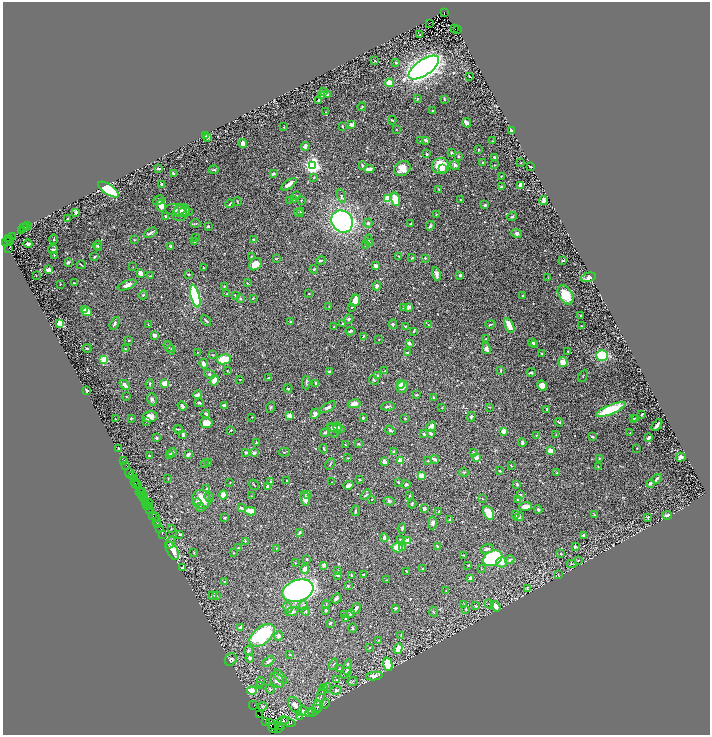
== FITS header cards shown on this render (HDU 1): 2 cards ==
NAXIS1  =                 1415
NAXIS2  =                 1466

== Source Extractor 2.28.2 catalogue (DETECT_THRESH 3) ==
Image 1415 x 1466 px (HDU 1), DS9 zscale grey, zoomed out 1/2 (1 PNG px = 2 x 2 image px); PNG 712 x 737 px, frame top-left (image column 2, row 1466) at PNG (3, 2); each listed source drawn as its Kron ellipse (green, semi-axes under 4 px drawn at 4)
Background 3.13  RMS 0.025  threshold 0.0739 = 3 sigma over >= 5 px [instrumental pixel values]
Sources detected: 699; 41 cannot appear on this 1/2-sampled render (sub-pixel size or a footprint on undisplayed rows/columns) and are neither listed nor drawn; of the other 658, the 500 brightest by FLUX_AUTO listed and drawn (158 fainter detections omitted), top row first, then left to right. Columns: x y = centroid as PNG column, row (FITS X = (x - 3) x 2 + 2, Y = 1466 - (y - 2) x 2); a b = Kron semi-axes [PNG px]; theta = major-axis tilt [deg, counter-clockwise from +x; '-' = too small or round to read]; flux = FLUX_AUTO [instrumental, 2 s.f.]
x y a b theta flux
445 13 3 3 - 880
429 23 2 1 - 81
455 28 3 1 - 200
457 29 2 1 - 480
420 34 2 2 - 4
375 61 2 2 - 3.3
396 63 2 2 - 13
424 68 17 8 34 4700
469 76 2 2 - 3.6
390 83 4 4 - 87
323 92 4 3 - 5.4
328 94 4 2 - 3.7
322 96 3 3 - 4.9
417 98 3 2 - 6.3
444 99 4 3 - 4.6
319 100 3 2 - 12
362 107 4 2 - 6.2
432 111 2 2 - 4.9
325 112 3 2 - 3.5
392 120 4 2 - 4.6
466 123 5 3 - 25
351 125 3 3 - 29
342 126 3 2 - 4.4
284 127 3 3 - 2.6
396 129 3 3 - 2.9
511 130 3 2 - 8.5
205 136 2 2 - 3.1
208 137 3 2 - 6.5
421 140 3 2 - 3.8
426 140 4 3 - 12
492 141 3 2 - 2.6
243 143 4 4 - 30
305 146 5 3 - 14
479 149 3 3 - 3.2
451 153 3 2 - 7.2
427 154 4 3 - 4.7
459 156 3 3 - 5.8
494 157 3 3 - 11
483 162 3 2 - 5.4
521 163 3 2 - 2.8
362 165 3 3 - 7.6
455 165 5 4 - 11
494 165 3 2 - 2.9
313 166 4 4 - 1700
440 166 9 8 - 130
531 167 3 1 - 4
158 169 3 2 - 7.3
369 169 5 3 - 20
402 169 8 7 - 59
442 169 3 2 - 15
214 170 5 3 - 5.6
173 173 2 2 - 10
273 174 4 3 - 9.4
501 176 2 1 - 2.5
314 177 3 2 - 2.8
162 184 3 2 - 11
289 184 9 3 35 50
521 185 3 2 - 84
501 187 2 2 - 10
438 189 3 2 - 2.7
108 190 12 5 -35 230
297 195 3 2 - 3.6
341 196 7 3 -73 9.2
388 199 4 3 - 98
395 199 7 4 -76 93
159 200 6 3 31 12
290 200 3 2 - 2.8
294 200 3 2 - 2.9
301 200 4 3 - 3.3
461 200 3 2 - 5
544 201 4 3 - 15
237 202 4 2 - 3.1
230 204 4 2 - 4.9
485 205 3 3 - 12
161 206 6 4 -79 47
175 210 10 6 -3 18
181 210 6 6 - 21
76 212 3 2 - 11
186 212 7 3 -5 6.5
300 212 3 2 - 4.1
181 213 9 7 40 27
299 213 4 3 - 5.9
436 214 3 3 - 3.3
512 216 5 3 - 7.4
165 217 3 2 - 6.7
67 219 2 2 - 3
342 221 11 10 - 2000
196 223 4 2 - 4.5
368 223 4 4 - 7.5
411 224 3 2 - 6.4
27 225 2 2 - 120
208 226 2 2 - 4.8
430 226 5 3 - 8.2
24 228 4 2 - 1000
26 228 2 1 - 200
22 230 4 2 - 620
150 233 7 2 30 13
517 233 5 4 - 13
12 236 4 1 - 190
195 238 2 2 - 3.2
9 239 3 2 - 1100
54 239 5 3 - 5.8
254 239 4 2 - 7.2
134 240 2 2 - 3.1
7 241 6 4 50 930
10 241 4 2 - 1100
368 241 6 3 -89 6.1
195 242 3 2 - 4.8
370 243 3 3 - 5.2
28 244 4 2 - 7.3
97 245 5 3 - 6.6
365 245 3 2 - 2.5
170 246 3 2 - 7.7
98 247 3 3 - 5.7
9 248 2 2 - 2400
53 249 5 2 - 6.7
54 255 2 2 - 4.5
252 256 4 2 - 3.7
399 256 3 2 - 3.1
94 257 2 2 - 3.7
412 258 3 2 - 4.6
425 258 2 2 - 13
276 259 3 2 - 3.5
321 260 4 2 - 6.5
562 260 3 2 - 4.6
68 262 4 3 - 12
255 264 7 5 39 48
81 265 5 2 - 3.2
376 266 3 3 - 21
133 267 3 2 - 2.5
203 268 2 2 - 4
314 269 4 3 - 4.4
49 270 4 3 - 23
140 273 4 3 - 34
189 274 4 2 - 3.4
437 274 7 3 -76 15
36 275 2 1 - 2.6
460 275 3 2 - 13
150 276 2 2 - 3.3
588 277 8 4 14 26
548 278 4 2 - 2.8
74 283 3 2 - 3
247 283 2 2 - 4.1
60 284 2 2 - 4.2
127 285 10 3 21 32
224 286 2 2 - 2.7
377 286 4 3 - 17
227 294 3 2 - 3
309 294 3 2 - 3.5
143 295 4 4 - 6.4
235 295 2 2 - 12
566 295 10 6 -58 110
195 296 12 4 -75 460
523 296 3 3 - 6.6
253 298 2 2 - 6.6
240 299 2 2 - 16
355 300 6 4 72 52
329 307 2 2 - 2.6
352 307 3 2 - 3.2
403 307 3 2 - 3.2
408 307 4 3 - 26
85 309 4 3 - 43
87 312 5 3 - 51
581 315 2 2 - 5.8
348 319 5 4 - 7.9
206 320 6 2 -46 5.9
291 321 3 2 - 4
60 323 3 3 - 120
115 323 7 3 62 13
343 324 3 2 - 4.3
393 324 4 3 - 9.4
490 324 5 2 - 4.3
148 325 2 2 - 2.9
428 325 3 2 - 2.8
509 325 8 3 -62 67
405 326 3 3 - 3.5
581 326 2 2 - 5.6
334 327 3 1 - 2.7
350 331 4 2 - 12
414 331 4 3 - 5.2
155 335 4 3 - 21
363 337 4 2 - 4.9
379 339 2 2 - 3.4
486 339 3 2 - 4.7
128 340 2 2 - 7.1
533 342 3 2 - 15
409 343 4 3 - 11
535 344 3 2 - 8.7
168 347 6 3 -52 5.1
87 348 4 3 - 4.2
125 349 3 2 - 4.1
486 349 5 3 - 17
171 350 4 2 - 8.2
568 351 2 1 - 2.9
198 352 3 2 - 2.8
407 353 3 2 - 7.7
542 353 3 2 - 4
213 355 3 3 - 4.2
602 355 6 5 - 300
224 359 7 5 10 97
104 360 3 3 - 240
563 362 5 4 - 32
204 364 5 3 - 16
500 370 4 3 - 5.5
227 371 3 2 - 3.1
329 371 2 2 - 29
385 371 3 2 - 3.6
531 372 5 2 - 11
210 374 6 4 -28 8.9
378 376 2 2 - 34
583 376 6 3 63 4.1
268 378 2 2 - 3.3
240 379 3 2 - 3.3
214 380 5 3 - 43
374 380 5 3 - 9.2
165 383 3 2 - 160
306 383 7 3 -88 6.9
150 384 5 2 - 5.9
316 384 4 2 - 15
401 384 4 3 - 16
125 385 6 3 -43 20
542 386 5 4 - 51
402 387 6 5 - 40
288 388 4 2 - 4.6
87 391 2 2 - 9.2
197 395 5 3 - 14
416 395 4 2 - 4
126 397 2 2 - 3.6
434 397 3 2 - 6.4
152 399 6 5 - 11
199 403 5 2 - 7.6
354 404 6 4 11 37
224 405 2 2 - 53
182 406 5 3 - 11
388 406 7 2 5 9.9
271 407 5 3 - 5.2
328 407 8 4 32 14
489 407 3 2 - 2.6
442 408 2 2 - 3.9
547 409 4 3 - 4.3
611 409 16 4 22 210
206 414 4 3 - 9.3
315 414 5 4 - 23
642 414 3 2 - 7.1
289 416 3 2 - 84
150 417 7 5 10 40
252 417 2 2 - 3.1
471 417 5 3 - 7.2
131 418 3 2 - 3
363 418 2 2 - 7.6
405 418 3 2 - 2.8
634 418 3 2 - 5.4
636 418 3 2 - 4.9
115 419 2 2 - 9.7
147 421 3 2 - 3.2
559 422 4 2 - 6
206 423 6 5 - 50
657 425 7 2 53 16
338 427 4 3 - 7.4
431 427 6 3 51 50
336 428 9 4 -12 22
178 429 4 2 - 5.4
231 430 3 2 - 3.6
333 430 8 5 -67 11
390 430 5 3 - 12
504 431 3 2 - 96
325 432 5 3 - 8.2
431 433 3 3 - 13
630 433 3 2 - 2.5
424 434 3 2 - 8.4
183 435 4 3 - 13
536 435 3 2 - 2.9
556 435 2 2 - 3.6
592 437 2 2 - 8
156 438 3 2 - 7.2
648 438 4 2 - 11
256 442 3 2 - 3.1
522 443 4 3 - 12
358 444 3 3 - 6
345 445 3 2 - 2.8
118 448 2 2 - 5
637 448 3 2 - 2.6
324 449 5 2 - 9.3
393 451 3 3 - 4.4
551 451 4 3 - 40
172 452 5 3 - 12
284 452 5 2 - 4.8
246 453 4 3 - 5.6
254 453 3 2 - 15
473 453 3 3 - 6.9
188 454 4 3 - 25
169 455 3 3 - 8.3
149 456 3 2 - 6.1
476 457 2 2 - 74
681 457 5 4 - 17
348 458 3 2 - 4.1
599 458 4 3 - 5.1
435 459 5 2 - 14
400 460 4 3 - 42
123 461 3 1 - 230
428 461 2 2 - 3
384 462 4 3 - 31
208 463 3 2 - 3.4
205 464 4 3 - 4
330 464 6 3 63 7.3
126 465 2 1 - 190
511 466 4 2 - 2.8
598 466 3 2 - 3.2
500 471 2 2 - 4.3
464 472 5 3 - 5.5
130 473 5 2 - 450
557 473 2 2 - 6
421 475 4 3 - 44
132 476 3 1 - 350
134 478 2 1 - 890
168 479 3 2 - 2.8
360 479 3 2 - 4
657 479 5 3 - 9.9
134 481 2 1 - 190
271 481 4 3 - 6
287 481 2 2 - 3.4
230 482 2 1 - 3.5
331 482 2 1 - 2.6
398 482 3 2 - 2.7
135 483 2 1 - 260
650 483 4 3 - 7.5
517 484 3 2 - 5.1
137 485 3 1 - 220
254 485 5 2 - 3.3
348 485 5 2 - 37
406 485 5 3 - 6
267 486 4 3 - 12
206 489 3 3 - 11
140 491 3 1 - 430
142 491 2 1 - 130
140 493 2 1 - 270
307 494 3 3 - 6.4
520 494 3 2 - 3.4
142 495 2 2 - 120
223 495 4 3 - 64
366 495 6 2 37 7.2
144 496 3 1 - 300
251 496 2 2 - 2.6
410 496 2 2 - 3.2
209 497 5 3 - 4.5
144 499 3 1 - 780
201 499 10 8 -57 90
305 499 7 4 -77 37
372 499 2 1 - 3.5
482 499 3 2 - 2.9
518 500 3 3 - 4
389 501 5 4 - 8.4
146 502 2 1 - 440
197 502 4 4 - 8.9
146 504 4 1 - 370
149 504 5 2 - 1200
412 504 4 2 - 5.9
526 506 6 4 7 27
150 507 3 1 - 1000
200 507 5 3 - 12
241 508 4 3 - 8.2
150 509 3 1 - 220
424 509 4 3 - 17
538 509 4 3 - 8.8
250 511 5 3 - 56
355 511 5 2 - 4.7
439 511 2 2 - 2.7
488 513 7 4 -65 81
515 515 3 2 - 5.3
594 515 3 3 - 3.5
667 515 5 3 - 15
153 516 2 2 - 100
156 517 2 1 - 390
519 517 5 4 - 6.7
648 517 3 2 - 4
225 518 3 2 - 3.5
449 520 3 2 - 6.3
156 521 3 2 - 230
432 523 6 4 85 14
157 524 2 2 - 270
160 528 2 1 - 250
402 528 5 3 - 7
171 529 3 2 - 2.8
300 532 3 3 - 8.1
162 534 2 1 - 220
180 534 2 2 - 18
583 535 4 3 - 7.7
384 538 4 3 - 13
400 539 3 2 - 3
245 541 3 3 - 4.5
407 541 2 2 - 110
170 543 7 4 60 8.5
438 546 2 2 - 18
397 547 5 5 - 88
575 547 4 3 - 6
238 548 3 2 - 4.9
277 548 3 2 - 3.3
403 548 3 3 - 6.4
487 549 7 4 15 14
173 551 10 5 -65 99
194 553 3 3 - 3.6
234 553 3 3 - 2.8
561 554 3 3 - 5.7
463 555 3 2 - 3.5
493 558 10 7 27 590
307 559 3 2 - 6.8
510 560 5 3 - 7.4
578 560 4 2 - 3.4
502 562 5 5 - 39
295 563 3 2 - 3.6
571 564 5 2 - 3.7
324 565 3 3 - 18
468 565 2 2 - 3.6
183 567 3 2 - 5.8
422 568 2 2 - 3.7
305 569 4 3 - 35
481 569 3 2 - 2.8
337 570 2 2 - 12
407 571 3 2 - 4.5
363 574 2 2 - 5.3
558 574 3 2 - 2.9
338 575 4 2 - 11
351 575 3 2 - 5.7
470 578 3 3 - 12
386 580 2 2 - 2.9
224 581 3 3 - 3.2
348 586 4 3 - 5.4
527 588 4 2 - 4.8
446 590 2 2 - 2.6
298 591 16 10 17 2100
213 596 4 3 - 7
217 596 3 2 - 2.6
336 599 5 3 - 8.3
464 604 4 3 - 3.6
489 604 5 2 - 3.3
326 605 4 2 - 3.2
303 606 4 3 - 9.2
476 606 3 3 - 6.1
496 606 5 3 - 39
288 607 5 4 - 12
356 608 6 3 58 17
395 608 3 2 - 7.5
466 609 3 3 - 3.7
326 610 3 3 - 5.9
292 611 7 4 21 12
306 611 4 3 - 4.8
433 612 5 2 - 4.2
351 613 4 2 - 3.4
345 614 3 3 - 5.9
346 618 3 3 - 3.1
330 623 2 2 - 5.3
240 627 3 3 - 18
352 628 4 3 - 4.5
262 635 15 8 39 390
401 635 3 2 - 3.3
278 636 5 4 - 13
379 640 3 2 - 2.8
370 648 4 3 - 3.7
398 649 6 4 71 47
249 651 5 4 - 9.5
290 654 3 3 - 3.9
250 658 4 3 - 10
231 659 7 5 58 8.9
268 662 6 4 31 12
333 664 6 2 56 3.6
388 664 7 4 -74 140
347 667 8 3 80 21
339 669 4 2 - 3.6
345 673 6 4 48 11
374 676 8 4 6 40
281 677 9 4 -47 11
337 679 3 3 - 5.5
277 680 8 6 -52 34
353 681 5 3 - 5.4
261 682 5 3 - 5.2
260 686 3 3 - 5.4
327 688 5 3 - 5.4
270 689 4 3 - 6.1
323 689 6 3 56 6.7
336 690 5 4 - 17
252 691 5 3 - 120
319 701 15 4 71 19
325 704 5 2 - 3.7
253 705 4 1 - 270
295 705 9 5 -53 25
263 706 5 2 - 4.1
318 706 6 3 90 6
317 709 3 2 - 2.7
302 711 5 4 - 9.3
312 711 4 3 - 3.4
309 713 4 3 - 4
259 715 2 2 - 540
299 717 3 2 - 3.1
283 721 6 4 -2 8
265 722 2 1 - 180
288 722 8 4 -19 11
272 724 7 2 -38 1100
281 727 2 1 - 360
273 728 5 3 - 1200
278 728 3 3 - 1200
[158 fainter detections neither listed nor drawn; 41 sub-pixel or undisplayed-footprint detections neither listed nor drawn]